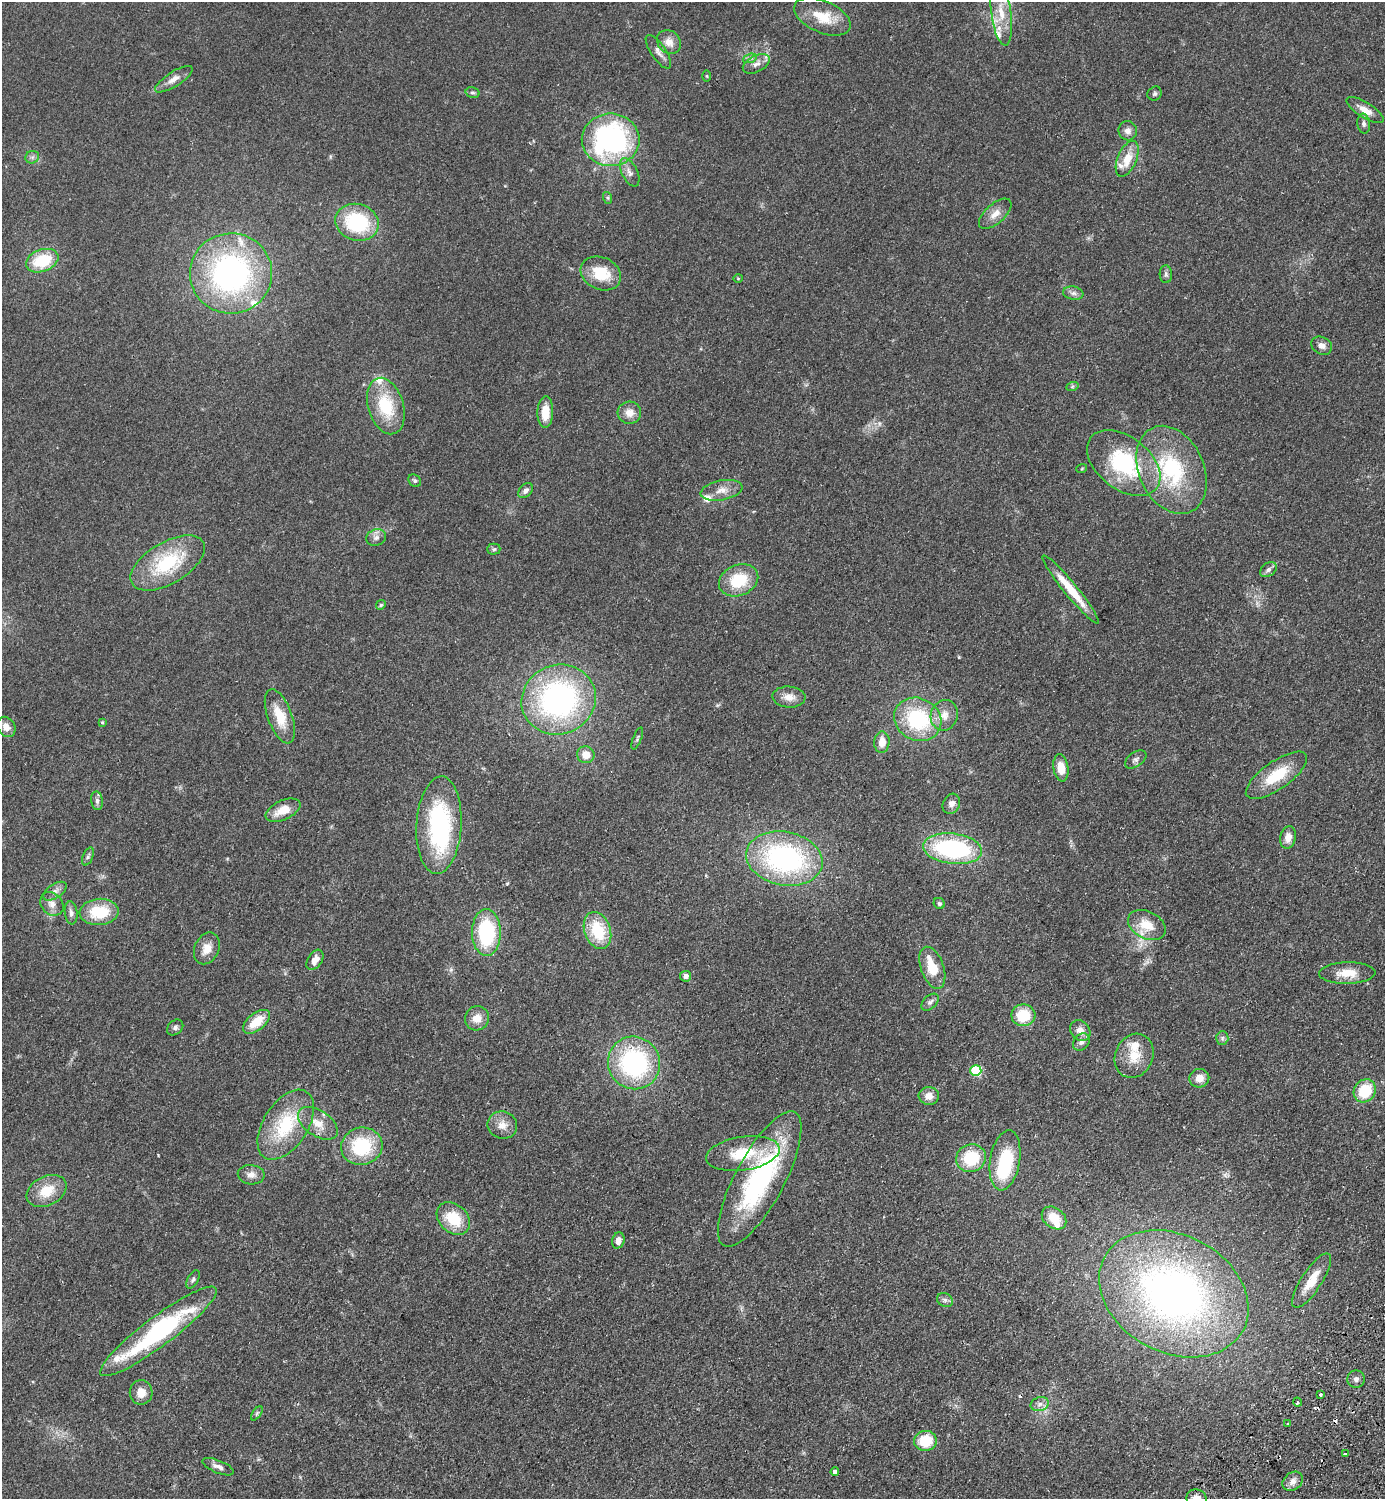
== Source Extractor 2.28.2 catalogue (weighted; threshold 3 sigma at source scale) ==
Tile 6 of 4 x 4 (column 2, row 2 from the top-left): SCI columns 1725-3107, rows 3036-4532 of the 6074 x 6069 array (HDU 1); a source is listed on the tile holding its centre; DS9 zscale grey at full resolution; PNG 1387 x 1501 px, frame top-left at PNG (2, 2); each listed source drawn as its Kron ellipse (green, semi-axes under 4 px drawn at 4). Shown black and unused: <1% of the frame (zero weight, under 2 of 3 exposures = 3% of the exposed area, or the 3 px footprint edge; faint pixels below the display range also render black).
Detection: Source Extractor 2.28.2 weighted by HDU 2 'WHT'; one run over the whole footprint, this tile lists its part. Background 0.0793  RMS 0.0085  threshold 0.0385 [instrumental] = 3 sigma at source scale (4.5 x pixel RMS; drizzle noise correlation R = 1.50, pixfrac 1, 0.05/0.05 arcsec/px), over >= 5 px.
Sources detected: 139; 2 inside a brighter object's white glare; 3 cosmic-ray / hot-pixel residue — neither listed nor drawn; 11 inside a brighter listed object's ellipse — not listed separately; the other 123 listed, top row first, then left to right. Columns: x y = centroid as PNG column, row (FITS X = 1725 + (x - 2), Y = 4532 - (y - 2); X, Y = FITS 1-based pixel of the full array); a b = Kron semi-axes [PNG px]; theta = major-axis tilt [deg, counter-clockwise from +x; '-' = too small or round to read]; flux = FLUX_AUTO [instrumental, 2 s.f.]
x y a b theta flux
1001 13 33 10 -83 17
822 17 30 16 -24 23
669 42 13 11 -44 8
658 52 20 7 -56 5.1
750 58 7 4 19 1.9
756 64 14 8 27 5.7
707 76 6 4 -89 0.76
174 79 22 7 33 6.7
473 92 7 5 -14 1.6
1155 94 7 6 - 1.9
1365 110 21 7 -31 8.2
1364 124 10 6 -84 2.8
1128 131 9 9 - 4.6
611 140 29 26 0 180
32 157 7 6 - 2.2
1127 159 19 9 67 15
630 172 15 8 -64 4.9
608 198 6 4 -71 1.1
995 214 20 9 42 8.2
357 222 22 18 -16 64
42 261 17 11 20 34
231 273 41 40 - 210
601 273 21 16 -24 28
1166 274 9 6 -87 2.2
738 278 4 4 - 0.83
1073 293 10 6 -9 3.3
1322 346 11 8 -29 4.9
1072 387 6 4 19 1.2
386 406 29 17 -73 38
545 412 15 8 87 16
629 413 12 11 - 8.1
1124 463 41 26 -37 81
1082 468 5 3 - 0.74
1172 470 46 32 -65 81
415 481 7 5 -45 1.7
722 490 21 10 11 9.1
525 491 8 6 48 3.3
376 537 10 8 16 4
494 549 6 5 - 1.5
168 563 41 21 30 58
1268 570 9 6 39 3
739 580 20 15 23 30
1071 589 43 6 -51 25
381 605 5 4 - 1.1
789 697 16 10 -4 8.1
559 700 37 34 22 200
944 715 15 13 71 9.9
280 716 28 12 -70 21
918 719 24 21 -29 67
102 722 4 3 - 0.81
6 727 11 8 -60 6.3
637 738 11 3 69 1.5
882 742 11 7 85 9.3
586 755 9 8 - 9.9
1136 759 12 7 36 3.1
1061 768 13 7 -81 12
1276 775 36 14 35 30
97 801 9 6 -83 2.7
951 804 10 8 63 5.2
283 810 18 9 24 14
439 825 49 22 87 110
1288 837 11 7 78 7.3
953 849 30 15 -7 110
88 857 9 5 68 1.9
784 858 39 26 -11 160
55 891 13 7 34 4.2
939 903 6 5 - 1.4
52 904 13 10 -46 6.4
99 912 19 13 4 30
71 913 11 6 -84 3.2
1147 925 20 13 -27 17
597 930 19 13 -70 36
486 933 23 14 -90 65
207 948 16 12 66 9.2
315 960 11 7 57 6.1
932 968 22 11 -71 20
1347 973 28 10 1 15
686 976 5 5 - 3.7
930 1002 10 6 45 3
1023 1015 12 11 - 26
477 1018 12 12 - 8.5
256 1022 16 8 39 18
175 1027 9 6 44 2.4
1080 1030 11 9 -48 6.9
1222 1038 6 6 - 1.9
1081 1042 9 7 49 3.5
1134 1056 23 19 65 18
634 1063 27 25 -53 120
976 1071 5 5 - 59
1199 1078 10 9 - 8.4
1365 1091 12 10 53 30
929 1096 10 9 - 7.4
318 1123 22 12 -34 13
286 1125 39 22 57 52
502 1125 15 13 -18 9
362 1146 21 18 13 49
743 1154 37 16 9 33
971 1158 15 14 - 34
1005 1160 30 15 80 59
251 1175 13 9 -4 5.7
760 1179 75 24 62 140
46 1191 21 14 27 20
1054 1218 13 10 -38 17
453 1219 18 14 -43 27
618 1240 8 6 73 6.1
193 1279 10 5 61 2.1
1312 1280 32 10 57 17
1174 1294 78 59 -28 440
945 1300 8 6 -26 2.5
158 1331 72 14 37 120
1356 1379 8 8 - 3.3
141 1392 12 11 - 9.3
1320 1395 3 3 - 3.9
1297 1402 5 3 - 0.84
1040 1404 9 6 18 3.7
257 1413 8 4 55 1.4
1288 1423 3 3 - 1.1
925 1441 11 10 - 25
1346 1454 4 3 - 3.9
218 1467 17 6 -23 4.6
835 1472 4 3 - 12
1293 1481 11 8 39 5.1
1196 1498 10 9 - 7.4
Isophote crosses this tile's border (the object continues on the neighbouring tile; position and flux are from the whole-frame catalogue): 1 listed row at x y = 1196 1498